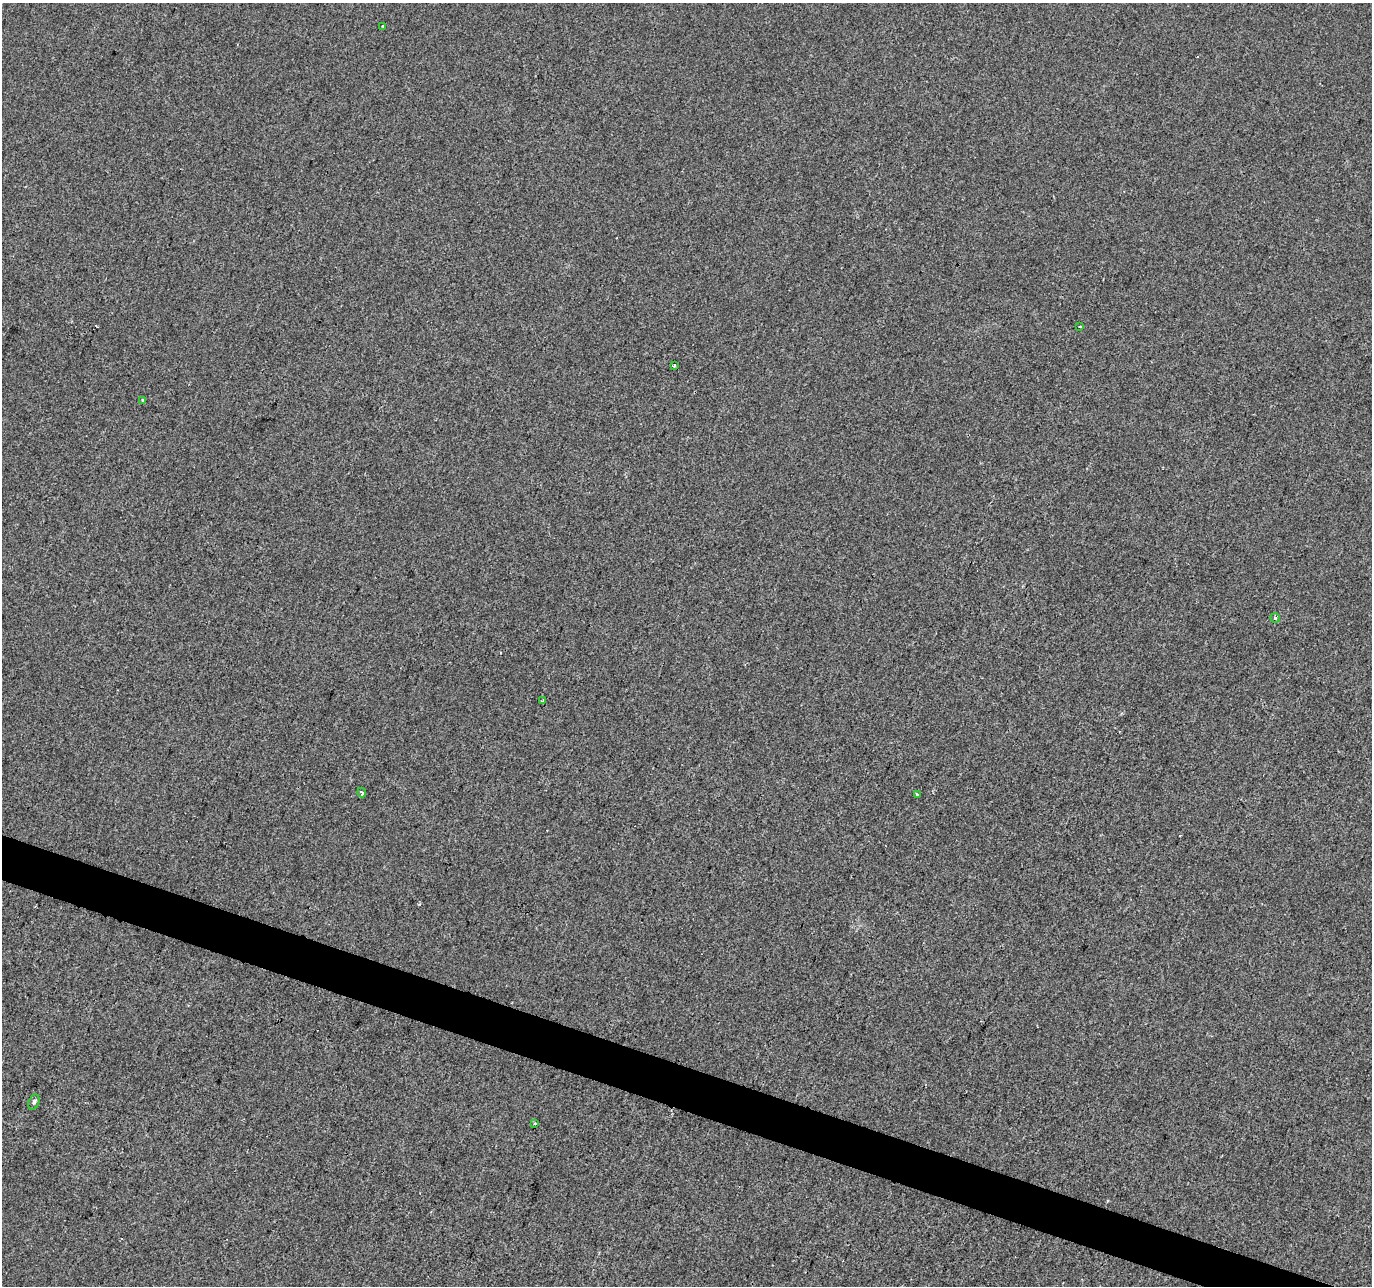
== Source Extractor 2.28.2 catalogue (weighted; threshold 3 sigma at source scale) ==
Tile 6 of 4 x 4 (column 2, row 2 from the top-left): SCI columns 1377-2746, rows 2848-4131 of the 5486 x 5628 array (HDU 1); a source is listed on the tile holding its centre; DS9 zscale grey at full resolution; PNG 1374 x 1288 px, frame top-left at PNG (2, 3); each listed source drawn as its Kron ellipse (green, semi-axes under 4 px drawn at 4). Shown black and unused: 3% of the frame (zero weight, under 2 of 3 exposures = <1% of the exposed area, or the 3 px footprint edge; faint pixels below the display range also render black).
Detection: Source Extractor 2.28.2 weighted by HDU 2 'WHT'; one run over the whole footprint, this tile lists its part. Background 0.00144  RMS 0.0047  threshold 0.0211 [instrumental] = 3 sigma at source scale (4.5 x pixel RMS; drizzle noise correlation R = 1.50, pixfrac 1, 0.0396/0.0396 arcsec/px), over >= 5 px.
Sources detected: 11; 1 cosmic-ray / hot-pixel residue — neither listed nor drawn; the other 10 listed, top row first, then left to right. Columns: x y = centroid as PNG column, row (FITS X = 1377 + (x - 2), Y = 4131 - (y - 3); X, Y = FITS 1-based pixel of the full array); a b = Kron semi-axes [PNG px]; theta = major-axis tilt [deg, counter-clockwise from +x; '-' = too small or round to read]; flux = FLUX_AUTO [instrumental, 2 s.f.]
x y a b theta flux
382 26 3 2 - 0.41
1080 327 3 3 - 1.3
674 365 3 3 - 1.2
142 400 3 2 - 0.76
1275 618 5 4 - 0.88
542 701 3 3 - 0.96
362 793 5 3 - 2
918 795 3 3 - 1.4
34 1102 8 5 68 1.1
535 1123 3 3 - 0.82